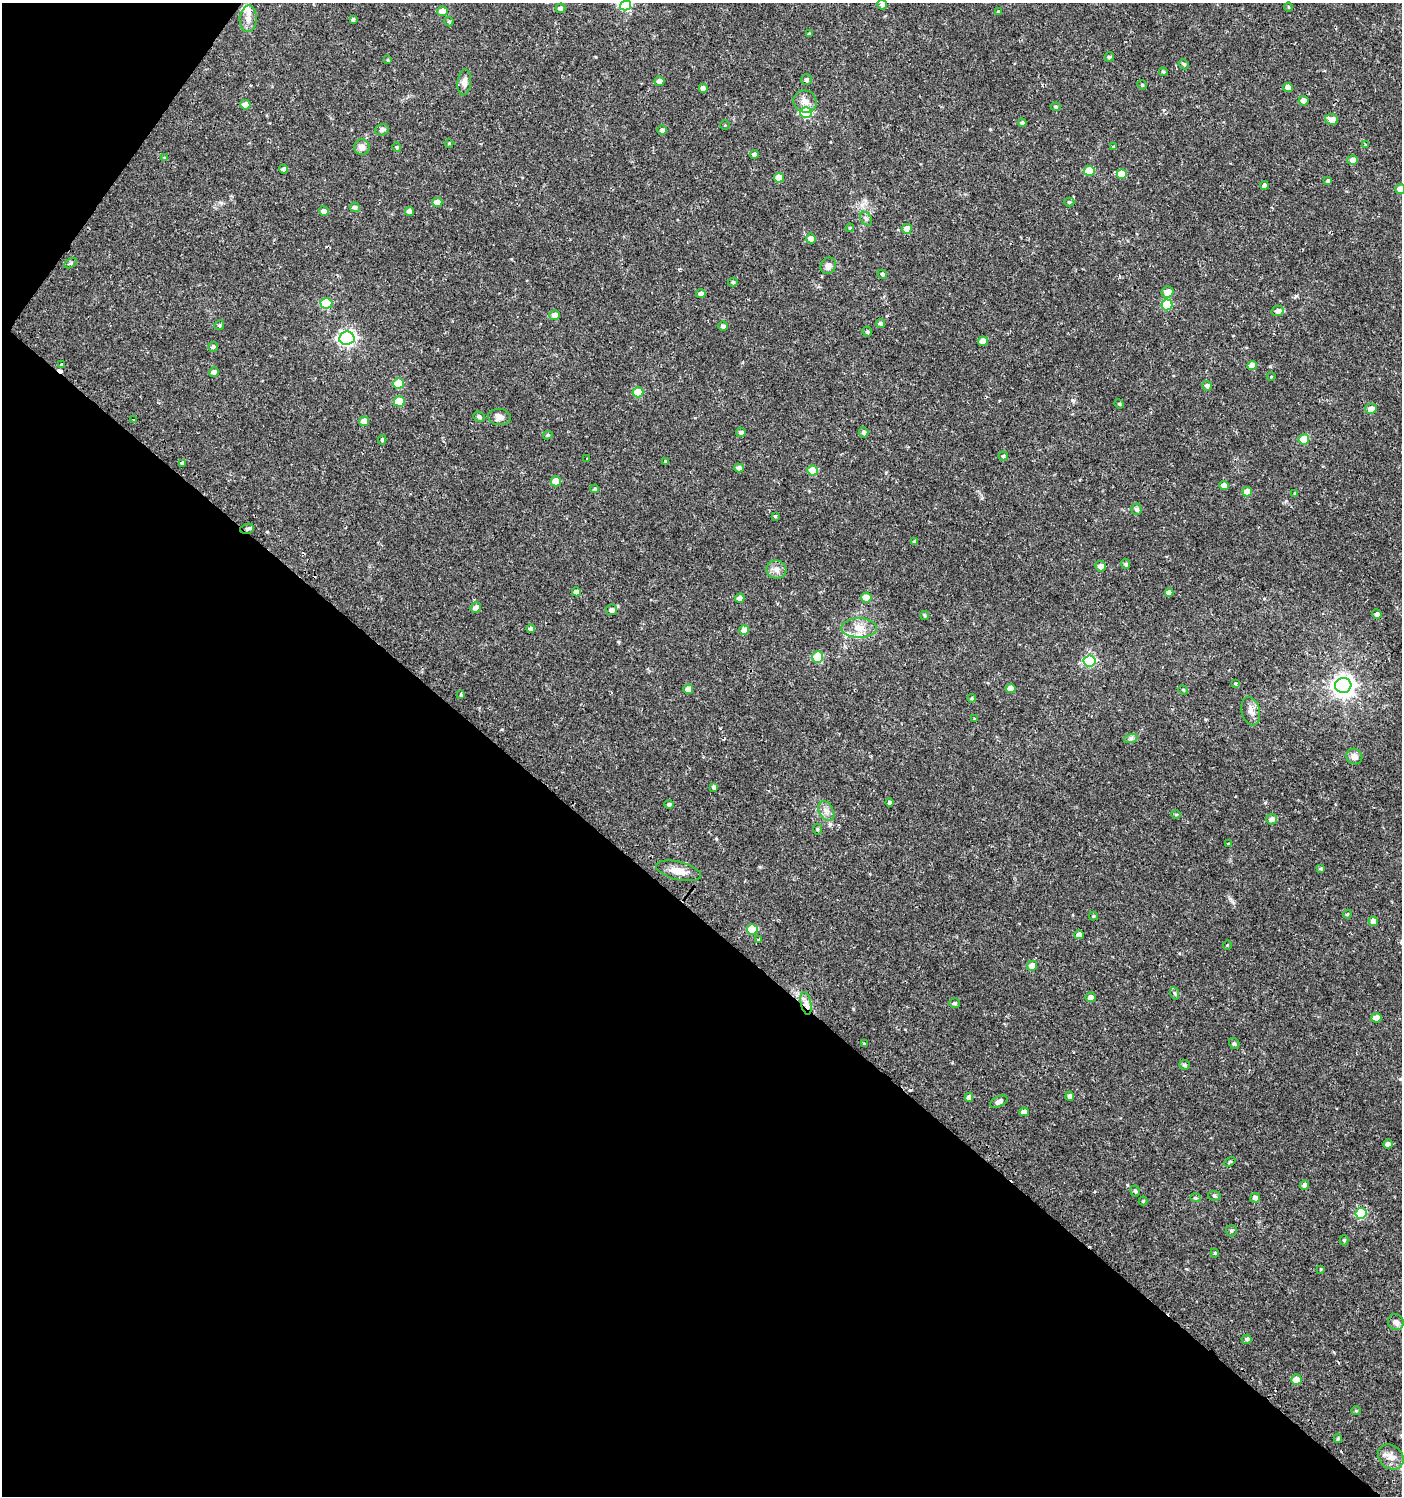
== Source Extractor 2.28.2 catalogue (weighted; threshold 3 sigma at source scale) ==
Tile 9 of 4 x 4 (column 1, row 3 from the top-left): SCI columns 243-1642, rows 1496-2989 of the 6033 x 6002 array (HDU 1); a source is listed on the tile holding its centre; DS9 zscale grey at full resolution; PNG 1404 x 1498 px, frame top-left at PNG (2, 3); each listed source drawn as its Kron ellipse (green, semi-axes under 4 px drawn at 4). Shown black and unused: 41% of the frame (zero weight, under 2 of 3 exposures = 1% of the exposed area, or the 3 px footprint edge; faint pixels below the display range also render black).
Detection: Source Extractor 2.28.2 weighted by HDU 2 'WHT'; one run over the whole footprint, this tile lists its part. Background 0.0256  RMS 0.0039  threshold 0.0174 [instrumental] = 3 sigma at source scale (4.5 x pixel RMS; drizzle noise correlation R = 1.50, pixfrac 1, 0.0396/0.0396 arcsec/px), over >= 5 px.
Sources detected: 193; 7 cosmic-ray / hot-pixel residue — neither listed nor drawn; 5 inside a brighter listed object's ellipse — not listed separately; the other 181 listed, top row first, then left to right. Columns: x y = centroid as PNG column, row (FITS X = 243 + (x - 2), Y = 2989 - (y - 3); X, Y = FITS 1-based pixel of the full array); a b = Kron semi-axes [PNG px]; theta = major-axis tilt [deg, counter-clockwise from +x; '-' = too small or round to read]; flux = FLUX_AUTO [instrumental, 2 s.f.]
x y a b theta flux
625 5 5 4 - 16
882 5 5 4 - 0.94
1288 7 5 3 - 0.37
560 8 5 5 - 1.1
443 11 5 5 - 5
998 12 4 4 - 0.57
248 19 13 8 86 2.5
353 19 4 3 - 0.65
449 22 5 4 - 0.58
809 34 4 3 - 0.75
1109 57 5 4 - 0.81
388 60 4 4 - 0.48
1184 64 5 4 - 0.51
1163 72 4 4 - 0.53
806 80 5 5 - 0.83
659 81 5 5 - 2.2
464 82 13 7 84 2.4
1142 85 5 4 - 0.5
1288 87 5 4 - 2.8
703 88 5 5 - 1.3
1303 101 5 5 - 2.5
805 102 12 11 - 3
245 105 5 4 - 4.3
1056 107 5 4 - 0.58
806 113 6 5 - 23
1332 119 6 5 - 3.5
1022 123 4 4 - 1.2
725 125 4 4 - 0.35
382 130 7 5 17 0.97
662 130 4 4 - 1.1
449 143 4 3 - 0.28
1365 145 3 3 - 0.56
1113 146 4 3 - 0.37
362 147 8 7 - 2.4
397 147 5 4 - 0.44
754 154 4 4 - 1.7
164 158 4 3 - 0.48
1353 160 5 5 - 2.3
284 169 4 4 - 1.2
1089 171 5 5 - 7.6
1122 174 5 5 - 7
779 178 5 5 - 4.9
1328 181 4 3 - 0.72
1265 185 4 4 - 1.5
1400 189 5 5 - 2.8
437 202 5 4 - 4.3
1069 202 5 4 - 0.48
355 207 5 5 - 1.2
324 211 5 4 - 2
410 211 4 4 - 1.8
866 219 8 5 -53 0.86
850 228 4 4 - 0.43
907 229 5 5 - 3.7
811 239 5 5 - 2.7
71 263 7 4 28 0.69
828 266 8 7 - 2.1
882 274 5 4 - 0.61
733 282 5 4 - 0.54
1167 292 6 5 - 4.5
701 294 4 4 - 2
326 303 6 5 - 15
1167 305 5 5 - 16
1277 311 6 5 - 1.6
555 315 5 5 - 3
880 324 5 4 - 0.81
219 325 5 4 - 0.54
723 326 5 4 - 1.3
867 332 5 5 - 0.68
347 338 8 6 8 99
983 341 5 4 - 3.6
213 347 5 4 - 0.91
62 364 3 3 - 24
1252 365 5 4 - 3.8
214 372 5 4 - 1.7
1271 377 4 3 - 0.28
399 383 5 5 - 9.6
1207 386 5 5 - 1.1
638 392 5 5 - 11
399 401 5 5 - 8.3
1119 404 5 4 - 0.46
1371 409 6 5 - 3
479 417 6 5 - 0.85
499 417 11 8 -4 2.1
133 420 3 3 - 1.2
364 421 5 5 - 3.7
741 432 5 4 - 1.2
864 432 5 4 - 0.95
548 435 4 4 - 0.64
1304 439 5 5 - 9.6
382 440 5 4 - 0.53
1003 456 4 4 - 0.6
587 459 3 2 - 0.95
666 461 3 3 - 0.52
182 463 3 3 - 12
739 468 5 4 - 1.6
812 471 5 5 - 9.1
556 481 5 5 - 8.2
1224 485 5 4 - 2.2
595 489 4 3 - 0.45
1247 492 5 5 - 5.1
1295 494 4 3 - 0.47
1136 509 5 5 - 0.9
775 516 3 3 - 1.1
247 529 7 5 16 0.93
915 542 4 4 - 0.83
1126 564 5 4 - 0.82
1100 566 5 5 - 2.2
776 569 10 9 - 2.1
576 592 4 4 - 2
1169 592 4 4 - 1.8
866 597 5 5 - 4.2
740 598 4 4 - 3.1
476 608 5 5 - 1.8
612 610 5 5 - 1.5
1377 614 5 5 - 1.1
925 615 5 4 - 0.47
859 628 18 10 -1 4.5
531 629 4 4 - 1.4
744 630 5 5 - 3.6
818 657 6 5 - 15
1090 661 6 5 - 29
1236 684 4 4 - 0.46
1343 685 8 7 - 250
1011 688 5 4 - 3.3
688 689 5 4 - 3.7
1183 690 5 4 - 0.43
461 694 3 3 - 2.5
972 698 4 4 - 0.48
1251 711 14 9 -75 2.7
974 719 3 3 - 0.47
1131 738 7 4 19 0.76
1354 756 8 7 - 2.2
714 787 4 4 - 1.5
890 802 4 4 - 0.9
669 804 4 4 - 0.79
826 811 11 7 -62 2
1176 815 5 3 - 0.43
1272 819 5 5 - 1.9
817 829 5 3 - 0.43
1229 844 4 3 - 0.62
1321 869 4 3 - 0.48
679 871 23 9 -14 4.3
1347 914 4 3 - 0.44
1093 916 4 4 - 0.4
1373 921 5 4 - 3
752 929 5 5 - 12
1079 935 5 4 - 2.5
759 940 3 3 - 0.93
1227 945 5 3 - 0.28
1032 966 5 5 - 3.7
1174 993 6 4 -70 0.63
1091 997 5 5 - 2.3
806 1003 11 5 -78 1.8
955 1003 5 5 - 0.75
1376 1018 5 5 - 5.2
864 1043 4 2 - 0.35
1234 1043 6 4 -54 0.66
1184 1065 5 5 - 0.81
1070 1096 4 4 - 1.2
969 1097 5 4 - 1.6
999 1101 9 5 26 1.9
1024 1112 5 4 - 2.1
1388 1144 4 4 - 1.5
1230 1162 6 4 32 0.49
1304 1185 5 4 - 1.5
1135 1191 5 5 - 0.64
1214 1196 6 5 - 0.67
1195 1198 5 4 - 0.53
1255 1198 5 4 - 1.5
1143 1201 4 4 - 0.44
1361 1213 5 5 - 19
1231 1231 5 5 - 0.58
1344 1240 5 4 - 0.55
1215 1253 4 3 - 0.43
1321 1269 3 3 - 0.31
1396 1322 8 7 - 1.5
1247 1339 5 5 - 0.79
1296 1379 5 5 - 4.1
1356 1411 5 4 - 0.39
1338 1438 4 4 - 0.54
1391 1457 14 11 -43 3.4
Overlapping masked pixels (flux is a lower limit): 2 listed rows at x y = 247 529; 806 1003
Isophote crosses this tile's border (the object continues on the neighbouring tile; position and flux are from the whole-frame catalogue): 1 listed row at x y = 1400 189